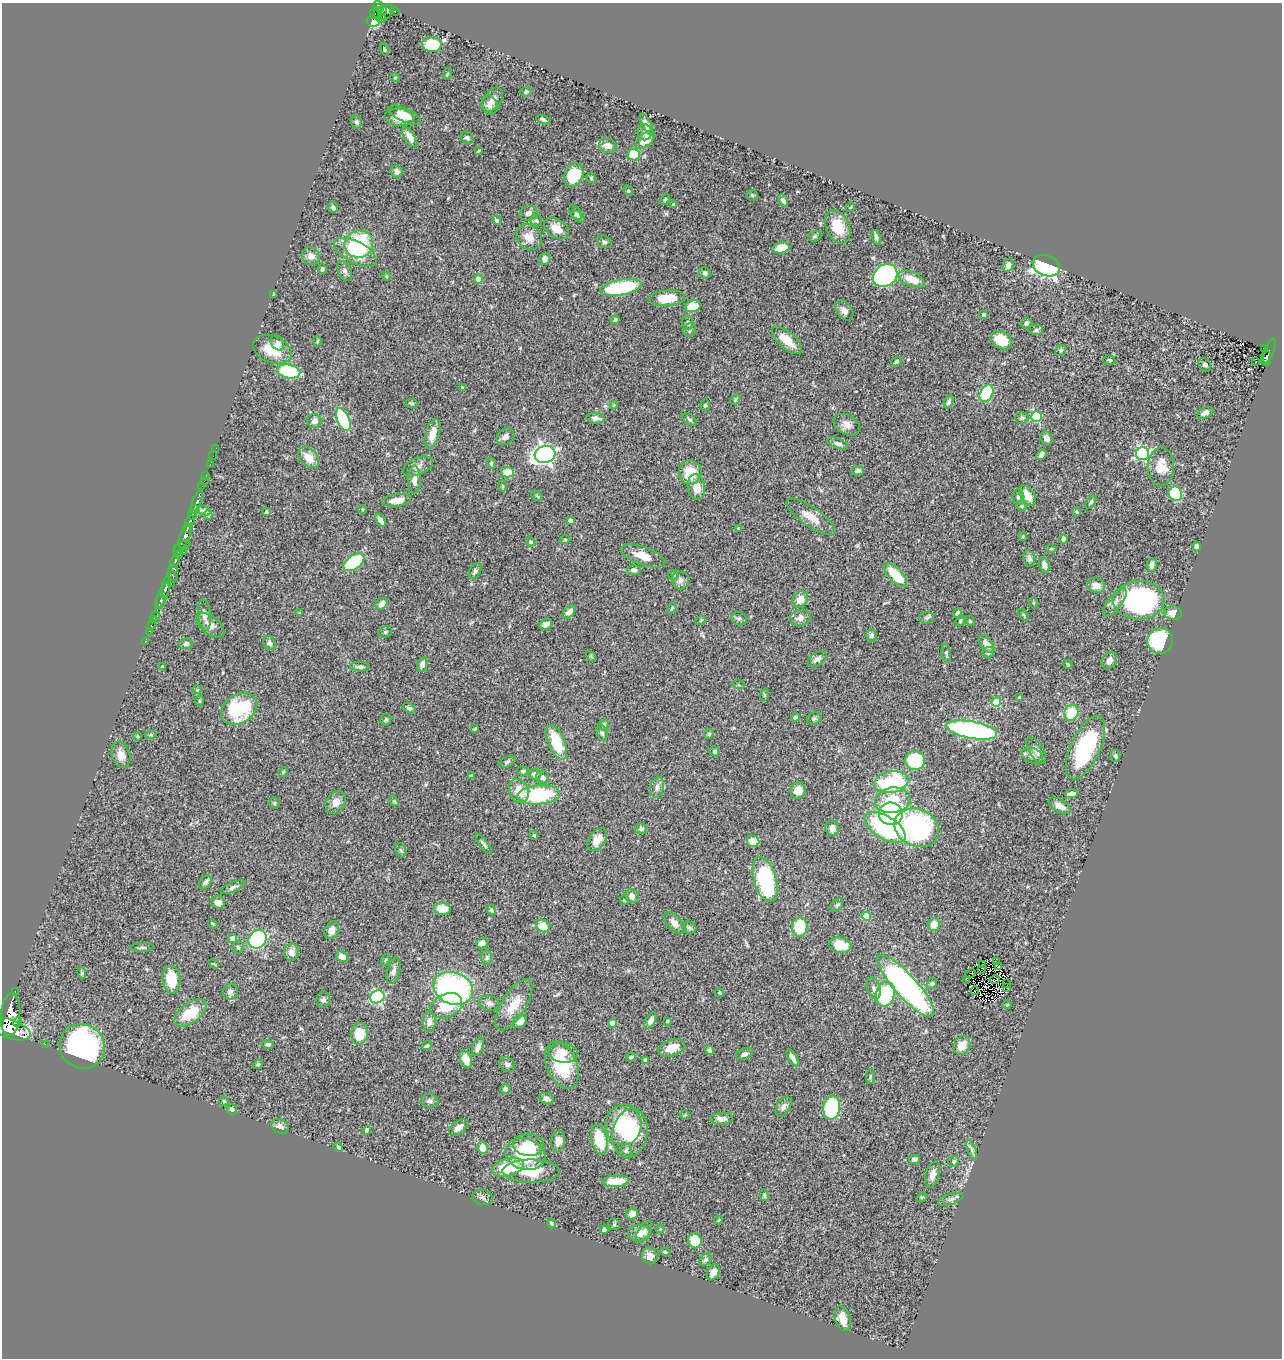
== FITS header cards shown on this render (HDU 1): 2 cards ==
NAXIS1  =                 1280
NAXIS2  =                 1356

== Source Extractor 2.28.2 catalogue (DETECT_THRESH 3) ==
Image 1280 x 1356 px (HDU 1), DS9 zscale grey, 1 PNG px = 1 image px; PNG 1284 x 1360 px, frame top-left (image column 1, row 1356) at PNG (2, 3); each listed source drawn as its Kron ellipse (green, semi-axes under 4 px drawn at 4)
Background 0.776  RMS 0.025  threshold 0.0737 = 3 sigma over >= 5 px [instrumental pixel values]
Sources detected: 400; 3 with non-positive FLUX_AUTO (blend fragments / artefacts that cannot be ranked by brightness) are neither listed nor drawn; the other 397 listed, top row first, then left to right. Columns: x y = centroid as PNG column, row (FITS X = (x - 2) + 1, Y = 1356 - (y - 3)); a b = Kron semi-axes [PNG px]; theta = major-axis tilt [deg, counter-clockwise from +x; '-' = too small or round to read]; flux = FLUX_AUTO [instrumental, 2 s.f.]
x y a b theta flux
379 7 6 4 -58 430
382 11 5 4 - 220
395 11 5 3 - 30
386 12 8 6 47 470
378 13 6 2 88 170
374 14 5 3 - 65
381 19 4 2 - 56
373 21 6 5 - 360
432 44 10 7 -1 62
384 49 6 4 -70 2.7
447 74 6 4 70 1.9
395 77 5 3 - 1.6
526 91 6 5 - 3.4
493 100 13 8 57 14
489 105 10 7 -75 7.9
405 115 17 7 -24 20
399 117 15 8 -6 20
543 120 7 4 -21 4.1
357 122 6 5 - 3.9
647 124 11 4 -64 8
645 132 8 7 - 7.7
410 137 11 5 -57 13
467 138 7 5 -42 3.8
645 140 11 6 41 25
608 146 9 7 -14 12
478 151 4 2 - 1.5
634 155 6 5 - 50
397 171 6 5 - 4.7
574 175 12 9 64 58
591 178 5 5 - 2.3
628 191 5 4 - 2.3
752 195 5 5 - 2.9
665 199 5 3 - 1.8
783 200 6 4 -58 5.7
674 205 4 4 - 6.7
333 207 5 5 - 3.4
851 207 5 3 - 1.4
528 213 9 7 17 6.6
576 213 8 5 -53 2.8
578 217 8 4 -35 3.2
497 220 5 4 - 4.6
536 220 6 5 - 3.5
838 227 17 11 -65 42
557 228 13 9 -35 18
815 236 7 5 18 2.8
529 237 13 12 - 20
876 237 7 3 -72 5.3
604 242 8 6 -27 4.3
359 244 14 13 - 130
781 248 8 5 11 35
355 252 23 10 -27 46
311 256 9 8 - 12
545 259 6 5 - 7.1
1008 265 6 5 - 9.7
1046 266 14 10 -21 370
322 269 5 4 - 3.7
345 271 10 6 -65 5.5
705 273 6 5 - 4.9
885 275 13 10 35 340
386 276 5 4 - 1.7
478 279 4 4 - 18
912 279 14 7 -23 30
621 287 21 7 10 160
274 294 4 3 - 1.8
667 298 18 7 4 41
692 306 8 5 13 32
844 310 11 7 -51 9.5
984 315 4 4 - 2.1
615 320 4 4 - 3.3
688 323 7 5 -67 3.5
1026 323 5 5 - 3.9
690 330 7 6 - 4
1036 330 7 5 0 3.8
787 340 19 8 -42 26
1001 340 11 8 -31 29
317 341 5 3 - 1.6
277 343 8 6 -56 4.9
1264 348 3 3 - 25
272 349 20 13 -22 38
1061 350 6 5 - 2.8
1268 352 14 5 67 110
1267 358 7 2 82 77
1109 360 6 4 -15 2.2
1256 361 3 2 - 2.5
896 362 5 4 - 4
1205 365 7 5 -54 4.1
289 371 11 7 -12 140
462 387 4 3 - 1.2
987 393 9 6 65 120
735 400 6 4 45 2.3
949 402 7 4 67 4.6
411 403 7 3 -1 1.9
614 405 4 3 - 1.4
705 405 6 5 - 2.7
1205 413 9 5 23 8.1
1036 417 5 5 - 130
596 418 9 5 -4 7.2
1022 418 6 5 - 3.8
689 419 8 5 -35 3
343 420 12 6 -68 150
314 421 7 7 - 6.8
847 425 14 9 -30 12
432 434 15 7 73 22
505 437 9 7 35 8.1
1046 438 7 5 -64 8.4
838 444 11 5 -19 5.7
216 448 2 2 - 8.6
545 454 10 8 16 710
1143 454 6 6 - 330
1041 455 6 4 52 6.7
213 456 2 2 - 5.2
308 458 12 8 -45 23
491 463 6 4 -81 2.7
210 464 3 2 - 18
418 466 16 8 22 9.8
1161 467 19 13 88 30
858 471 6 4 11 3.6
508 472 6 5 - 27
690 473 12 11 - 38
206 475 3 2 - 25
414 480 14 6 -89 11
204 481 2 2 - 10
202 486 2 2 - 8
502 486 5 3 - 2
696 487 13 8 -81 18
1175 494 7 6 - 84
1028 495 12 7 -56 19
537 496 7 3 -37 1.7
1018 497 7 5 -89 3.8
397 500 14 6 8 19
197 501 11 3 70 250
1091 502 7 4 57 2.8
1021 506 5 5 - 2.3
194 509 4 3 - 210
362 509 4 3 - 1.3
204 511 6 5 - 4.6
267 512 3 3 - 2.1
1077 512 5 4 - 2.6
192 515 5 3 - 410
208 515 4 4 - 13
811 517 28 9 -35 25
380 520 7 4 -57 9.1
190 521 5 3 - 440
571 521 4 4 - 11
188 528 5 3 - 350
738 528 4 3 - 1.8
185 536 12 5 68 1300
1023 536 4 4 - 2.1
1063 539 5 4 - 4.1
565 540 5 3 - 1.5
531 542 5 4 - 2.6
182 546 9 3 31 230
1196 546 5 4 - 3.5
1051 549 5 3 - 1.7
178 552 7 4 -82 310
184 552 3 2 - 74
643 556 23 9 -20 25
1029 558 8 5 -78 4.7
175 561 7 3 69 430
354 562 12 7 35 100
1044 565 7 5 -70 9.4
1152 565 7 5 81 7.7
173 568 5 4 - 320
634 570 7 5 0 5.4
475 571 8 5 60 4.5
673 575 5 5 - 2.2
896 575 15 6 -46 48
172 576 6 3 -40 190
680 580 9 8 - 7.5
171 584 3 2 - 88
1096 585 9 7 -15 13
166 587 11 3 77 760
162 596 14 4 65 610
800 599 8 7 - 16
1139 600 26 19 2 310
161 601 7 3 85 360
1034 603 5 3 - 1.7
1115 603 16 6 50 11
381 604 7 5 43 11
672 608 6 3 47 1.8
569 612 8 5 41 10
299 613 4 3 - 1.8
958 613 5 4 - 5.1
1173 613 9 7 -3 14
204 615 16 6 -83 8.5
1024 615 6 4 -52 2.4
155 616 5 2 - 29
800 618 10 8 9 11
926 618 7 5 2 4
153 619 2 2 - 16
739 619 8 6 -21 3.9
701 620 5 3 - 1.3
960 621 5 4 - 3.1
970 621 5 4 - 2.1
546 624 7 5 33 7.8
151 625 2 2 - 14
210 625 17 8 -38 12
149 631 2 2 - 13
385 632 7 5 18 3.3
871 635 6 5 - 6.9
1160 641 13 13 - 120
145 642 2 2 - 15
269 643 7 6 - 5.2
186 644 7 5 5 4.7
987 644 10 6 -52 12
988 652 6 5 - 3.1
946 653 9 4 -84 3.5
591 656 6 4 -56 2.1
817 659 10 6 31 6.3
1109 660 9 7 55 7.4
422 664 7 5 72 8.8
1068 664 5 3 - 1.5
162 667 3 3 - 2.4
360 667 10 4 -2 4.8
739 685 6 4 -18 1.8
197 690 5 4 - 2
764 695 6 4 73 2
1019 698 4 2 - 1.8
200 701 5 3 - 1.7
996 702 5 5 - 79
409 708 7 4 -35 4.2
239 709 19 14 32 130
1071 713 8 7 - 50
795 717 4 4 - 4.4
814 718 8 6 24 3.1
386 720 6 5 - 2.9
604 725 6 4 84 2.5
474 729 3 2 - 1.5
972 730 26 8 -10 400
602 733 8 5 -74 3.5
709 734 5 4 - 2.1
151 735 6 4 0 2.3
138 736 4 4 - 2.1
556 742 18 8 -67 60
1085 748 34 14 65 150
1036 750 15 7 -58 9.3
715 751 5 5 - 3
121 755 13 9 -74 16
1032 756 11 7 -19 7
1115 756 6 5 - 3.1
915 760 10 9 - 84
507 762 9 5 28 3.3
523 771 6 4 -12 2.5
283 772 5 4 - 1.6
535 774 6 5 - 11
471 776 4 3 - 2.3
542 777 7 6 - 4.7
891 782 17 10 10 170
657 787 10 6 79 8
798 790 8 7 - 18
519 791 12 9 -66 26
1071 794 6 4 7 7.7
539 795 21 9 5 120
893 800 18 12 8 46
394 801 5 4 - 1.9
336 802 12 9 55 13
274 803 5 5 - 2.4
1060 806 12 6 -30 15
891 814 12 11 - 500
832 828 8 6 -71 10
885 828 23 11 -32 230
917 828 23 18 -24 260
641 829 6 5 - 4.8
534 835 5 4 - 1.9
597 840 13 8 53 18
753 841 6 6 - 23
484 844 12 4 -52 4.4
401 850 7 5 -68 3.1
765 880 23 11 -73 190
205 882 7 5 52 5.5
233 887 13 5 24 5.3
632 896 7 6 - 8.7
624 900 5 4 - 2
218 902 7 6 - 8
837 905 7 5 50 3.5
442 909 8 6 -5 25
491 910 5 4 - 3
867 916 4 4 - 48
674 923 13 7 -45 11
213 924 5 3 - 1.6
934 924 6 5 - 18
543 926 7 6 - 29
800 927 9 7 81 60
689 928 7 6 - 3.5
332 930 9 6 68 10
233 939 4 4 - 20
257 939 10 8 52 190
482 943 6 5 - 8.4
840 945 11 7 -12 28
142 947 11 4 2 3.9
238 947 6 5 - 3.2
291 952 9 7 85 11
342 957 6 5 - 13
487 957 7 5 -90 3.6
385 960 5 3 - 1.6
996 962 3 2 - 5.6
214 964 5 3 - 1.4
983 965 3 2 - 1.7
999 966 2 2 - 1.9
981 970 3 2 - 1.1
393 971 13 6 75 7.2
82 973 6 4 -74 2.3
970 973 5 2 - 2.4
171 979 14 9 -83 42
995 979 5 2 - 3
966 980 2 2 - 0.67
932 983 6 4 58 2.8
1006 983 3 2 - 2.1
906 986 40 11 -48 510
1006 987 2 2 - 1.6
453 988 20 16 -21 360
874 988 11 6 -73 6.4
975 991 4 2 - 2.9
15 992 3 2 - 53
230 992 8 7 - 6.2
720 993 4 4 - 2.6
885 994 13 9 75 120
377 997 7 6 - 260
323 999 8 7 - 4.8
489 1003 10 7 -18 7.4
514 1005 29 12 58 34
1007 1005 4 4 - 1.6
446 1006 16 12 24 57
190 1013 18 10 37 45
10 1015 21 9 85 4900
651 1020 9 5 62 10
429 1021 10 6 -89 10
520 1021 8 6 37 12
667 1021 3 3 - 2.2
17 1022 5 4 - 260
612 1023 4 4 - 34
10 1029 22 9 -19 4700
359 1034 11 8 81 35
45 1044 2 2 - 11
268 1044 6 4 -2 3.5
962 1045 9 8 - 22
82 1046 23 22 - 320
427 1046 5 3 - 2.7
478 1047 9 5 68 8.2
672 1048 13 8 19 27
709 1050 5 4 - 4.5
563 1053 14 10 -9 17
744 1054 9 5 21 6.5
631 1057 5 4 - 3.4
793 1058 9 4 -60 7.2
466 1059 9 5 -71 20
645 1060 4 3 - 4.5
258 1064 5 4 - 2.6
507 1064 8 7 - 5
562 1065 24 15 -67 79
870 1076 7 3 83 2.1
505 1089 5 4 - 5.6
547 1099 7 5 -22 7.7
224 1101 5 4 - 1.9
429 1101 9 6 -3 6.1
783 1107 10 6 59 7.1
832 1108 12 8 82 140
232 1109 5 5 - 4.7
685 1115 5 4 - 1.6
722 1119 11 6 4 9.8
623 1125 20 18 84 89
280 1126 9 7 -29 8.2
459 1127 11 6 34 12
367 1130 4 4 - 7.1
630 1133 24 17 79 110
600 1140 15 8 -77 61
558 1141 10 6 80 12
529 1145 15 11 -4 27
338 1147 5 4 - 1.9
482 1148 6 5 - 20
972 1150 10 4 -69 5.3
626 1151 6 5 - 3.5
525 1154 20 15 -17 100
914 1159 5 4 - 6.8
954 1161 5 5 - 2.7
508 1167 16 9 16 58
531 1171 28 11 0 64
933 1175 13 6 74 12
616 1181 13 5 4 39
764 1195 6 4 -77 2.9
482 1197 10 7 -11 5.2
922 1197 5 4 - 1.8
950 1199 13 5 18 5.7
632 1214 6 5 - 14
719 1220 4 3 - 1.9
551 1224 5 4 - 3.5
614 1224 6 5 - 2.4
660 1229 4 4 - 1.5
604 1230 4 4 - 6
644 1232 12 5 57 7.5
639 1233 11 8 5 16
695 1241 7 7 - 48
665 1252 5 4 - 3.4
650 1256 8 7 - 11
705 1260 7 5 45 3.7
713 1272 8 6 60 14
843 1318 13 7 -74 19
At the frame edge (FLAGS 8, measured only in part): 1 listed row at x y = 10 1029
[3 non-positive-flux detections neither listed nor drawn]